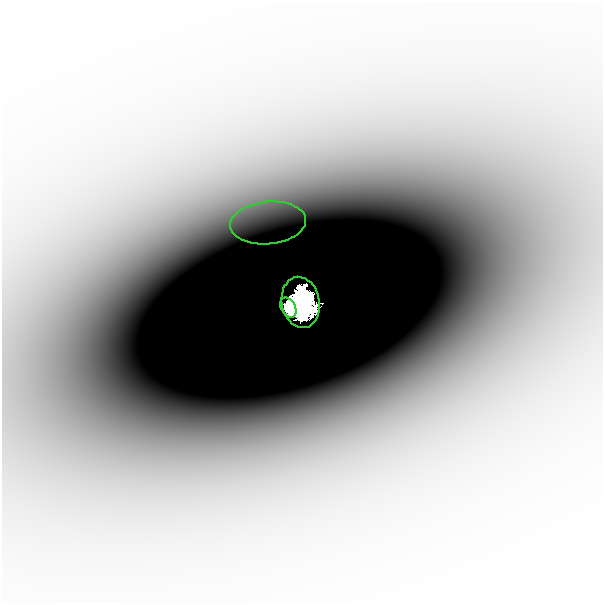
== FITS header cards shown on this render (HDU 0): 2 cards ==
NAXIS1  =                  601
NAXIS2  =                  601

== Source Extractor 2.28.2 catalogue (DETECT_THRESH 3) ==
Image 601 x 601 px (HDU 0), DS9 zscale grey, 1 PNG px = 1 image px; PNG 605 x 605 px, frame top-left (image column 1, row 601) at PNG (2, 2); each listed source drawn as its Kron ellipse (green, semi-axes under 4 px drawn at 4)
Background -2.08e-04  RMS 7.1e-05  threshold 2.14e-04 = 3 sigma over >= 5 px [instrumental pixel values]
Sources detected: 3; all 3 listed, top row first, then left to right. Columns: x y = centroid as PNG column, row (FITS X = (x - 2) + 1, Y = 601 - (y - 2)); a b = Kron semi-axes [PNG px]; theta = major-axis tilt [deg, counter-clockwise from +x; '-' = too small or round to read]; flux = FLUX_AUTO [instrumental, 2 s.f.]
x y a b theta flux
268 223 38 21 5 0.43
301 302 26 19 -80 11
288 308 11 7 -62 1.9